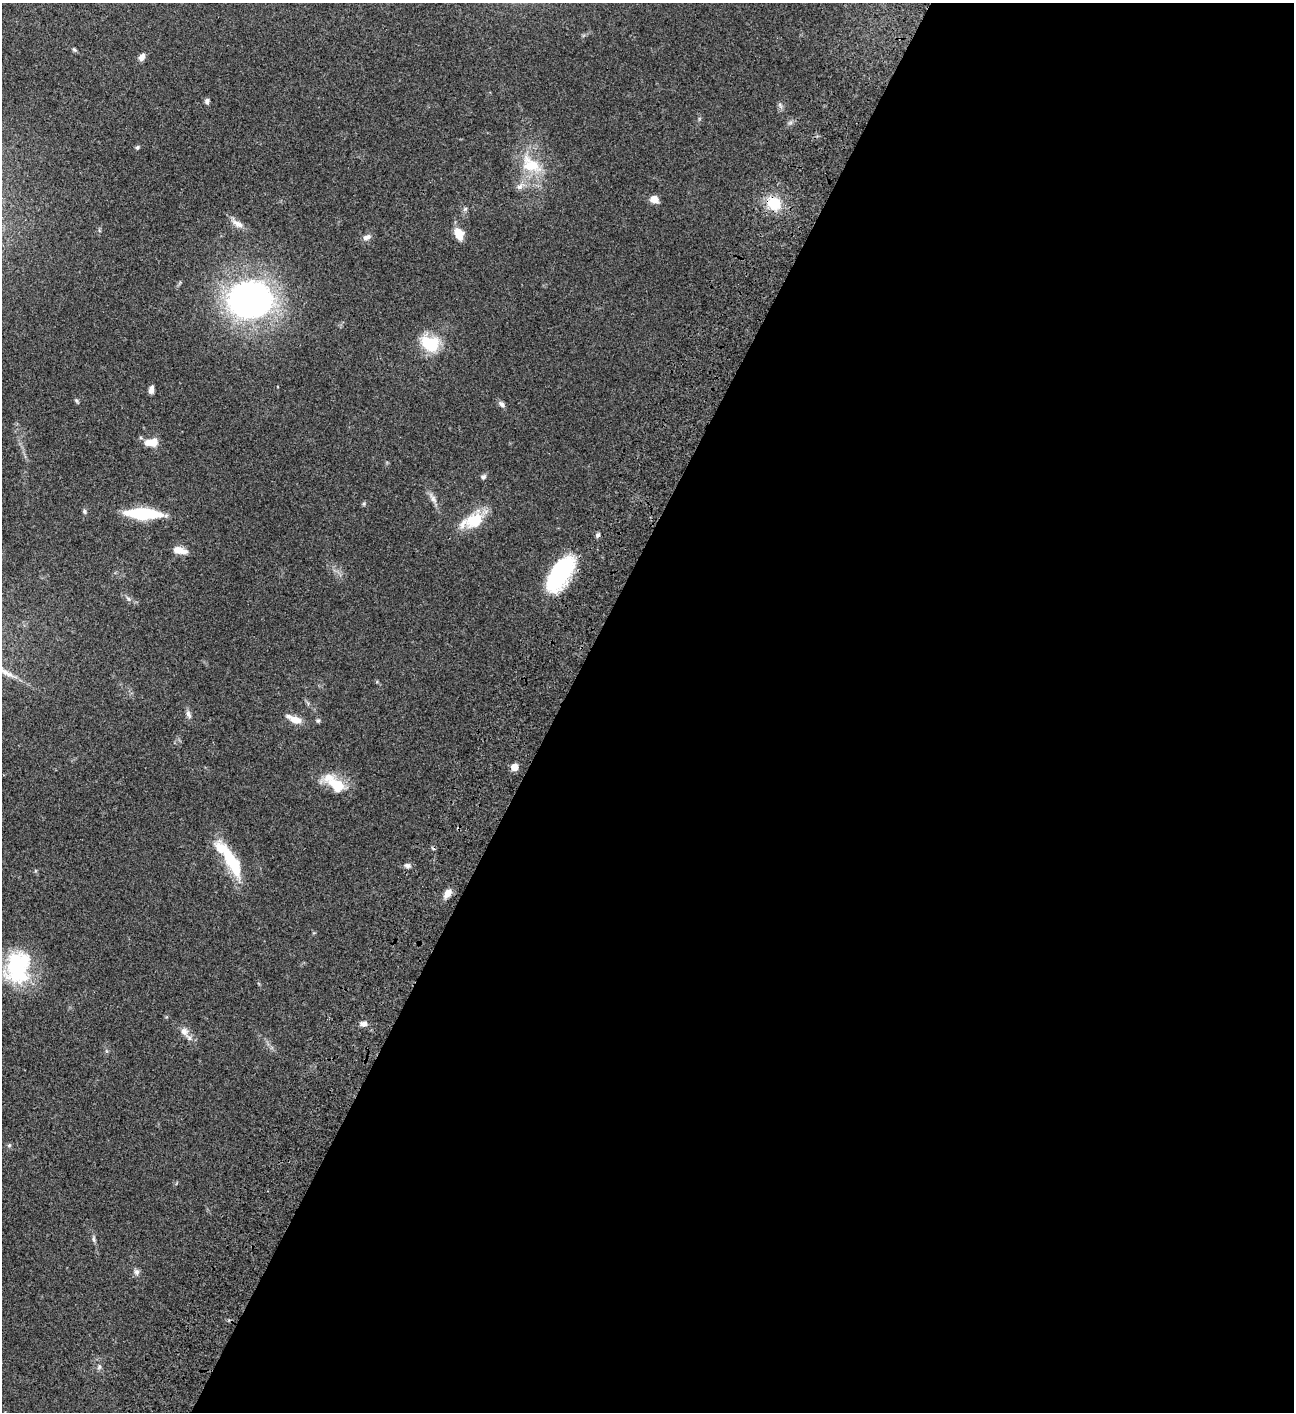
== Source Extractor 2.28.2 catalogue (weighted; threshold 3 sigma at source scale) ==
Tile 12 of 4 x 4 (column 4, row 3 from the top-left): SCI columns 4383-5674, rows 1613-3022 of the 6050 x 6047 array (HDU 1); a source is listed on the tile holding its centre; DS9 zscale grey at full resolution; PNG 1296 x 1414 px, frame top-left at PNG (2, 3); no overlay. Shown black and unused: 57% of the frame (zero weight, under 3 of 4 exposures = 13% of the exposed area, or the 3 px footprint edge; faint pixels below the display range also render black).
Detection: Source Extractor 2.28.2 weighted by HDU 2 'WHT'; one run over the whole footprint, this tile lists its part. Background 0.0649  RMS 0.0059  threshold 0.0264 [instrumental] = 3 sigma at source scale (4.5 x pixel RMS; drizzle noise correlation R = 1.50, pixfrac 1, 0.05/0.05 arcsec/px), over >= 5 px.
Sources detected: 48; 1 inside a brighter object's white glare — not listed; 3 inside a brighter listed object's ellipse — not listed separately; the other 44 listed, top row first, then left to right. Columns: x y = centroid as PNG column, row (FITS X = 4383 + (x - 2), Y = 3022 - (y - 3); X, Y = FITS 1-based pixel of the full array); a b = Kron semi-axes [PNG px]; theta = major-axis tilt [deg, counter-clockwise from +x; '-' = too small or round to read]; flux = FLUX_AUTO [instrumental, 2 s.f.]
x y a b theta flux
74 50 6 5 - 0.84
142 57 9 6 57 2.9
207 101 6 5 - 1.6
780 105 9 3 -59 1.1
137 147 6 5 - 0.85
531 165 32 19 -34 20
519 187 10 7 29 2.5
654 199 8 7 - 5.1
774 203 15 13 -33 16
465 209 7 4 45 1
237 224 18 8 -28 4.3
459 234 14 9 -67 7.4
366 237 10 7 24 2.5
250 299 31 25 6 230
430 343 23 17 -26 20
151 390 8 5 80 2.8
77 401 6 5 - 0.87
502 404 9 6 -44 1.7
151 442 15 8 3 7.7
483 477 6 6 - 1.6
433 499 16 7 -59 3.1
364 504 5 5 - 0.77
84 511 6 5 - 0.97
143 513 35 10 -3 30
474 520 24 16 27 16
598 535 6 5 - 1.3
179 550 15 7 -13 6.3
560 573 40 19 58 50
128 599 7 4 -45 1.1
188 714 11 6 -69 2
296 720 13 8 -16 6.1
318 721 6 5 - 0.94
515 767 5 5 - 12
337 785 23 15 -34 14
232 861 48 12 -59 27
407 865 8 6 10 1.7
448 893 12 8 56 4
17 967 37 27 82 47
364 1024 8 6 17 2.6
184 1031 13 10 -54 3.9
9 1145 6 5 - 0.88
94 1239 10 4 -90 1.2
136 1272 9 7 -75 1.8
99 1367 8 5 65 1.2